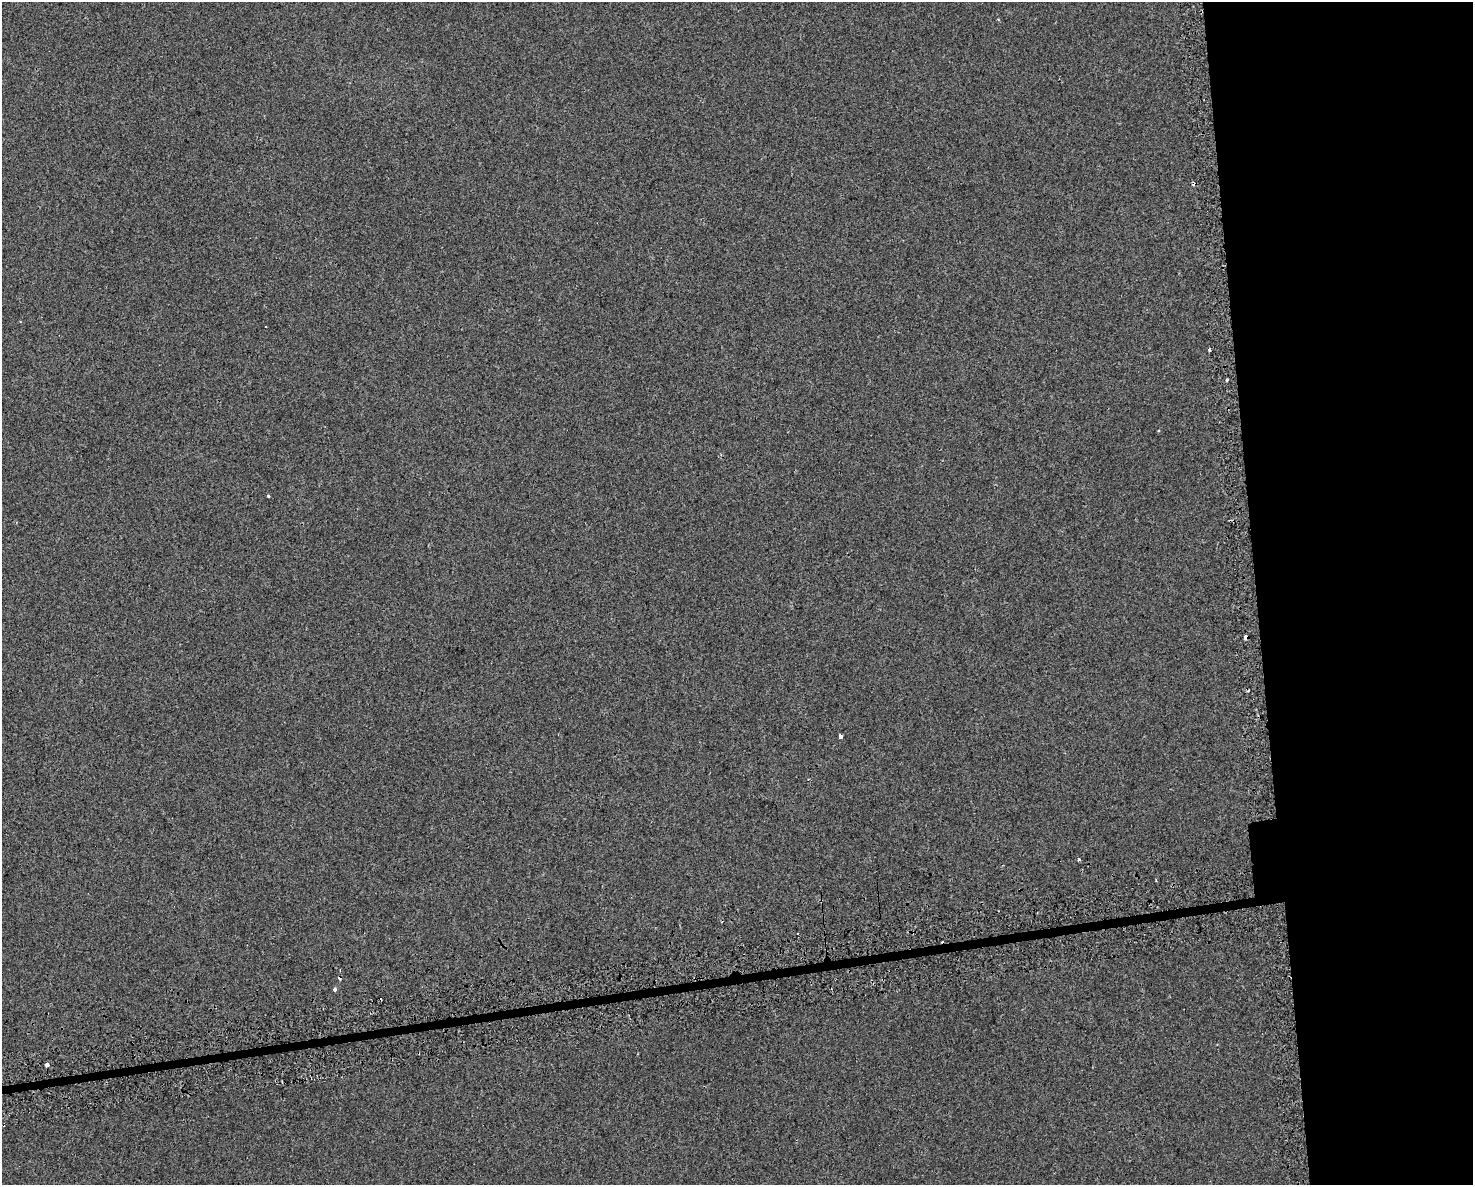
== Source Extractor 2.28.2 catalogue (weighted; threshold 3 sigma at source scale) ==
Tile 6 of 3 x 4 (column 3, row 2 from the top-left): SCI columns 3036-4506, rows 2406-3588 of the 4556 x 4811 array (HDU 1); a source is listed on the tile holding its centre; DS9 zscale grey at full resolution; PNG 1475 x 1187 px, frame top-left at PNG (2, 2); no overlay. Shown black and unused: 16% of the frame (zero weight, under 2 of 3 exposures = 3% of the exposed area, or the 3 px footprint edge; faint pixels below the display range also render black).
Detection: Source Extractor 2.28.2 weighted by HDU 2 'WHT'; one run over the whole footprint, this tile lists its part. Background 0.00878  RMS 0.0068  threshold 0.0306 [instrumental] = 3 sigma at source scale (4.5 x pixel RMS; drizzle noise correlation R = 1.50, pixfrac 1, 0.0396/0.0396 arcsec/px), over >= 5 px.
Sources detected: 14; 6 cosmic-ray / hot-pixel residue — not listed; the other 8 listed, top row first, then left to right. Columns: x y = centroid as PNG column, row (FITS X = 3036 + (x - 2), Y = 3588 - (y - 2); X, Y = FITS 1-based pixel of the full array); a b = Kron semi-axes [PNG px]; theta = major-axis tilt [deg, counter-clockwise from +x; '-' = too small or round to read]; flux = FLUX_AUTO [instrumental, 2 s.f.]
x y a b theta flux
1227 380 3 3 - 4.8
268 495 4 3 - 1
1246 637 4 4 - 7.3
840 736 4 4 - 11
1079 860 3 3 - 2.9
798 934 3 3 - 2
334 990 4 3 - 3.4
46 1065 3 3 - 15
Overlapping masked pixels (flux is a lower limit): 1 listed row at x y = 1246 637